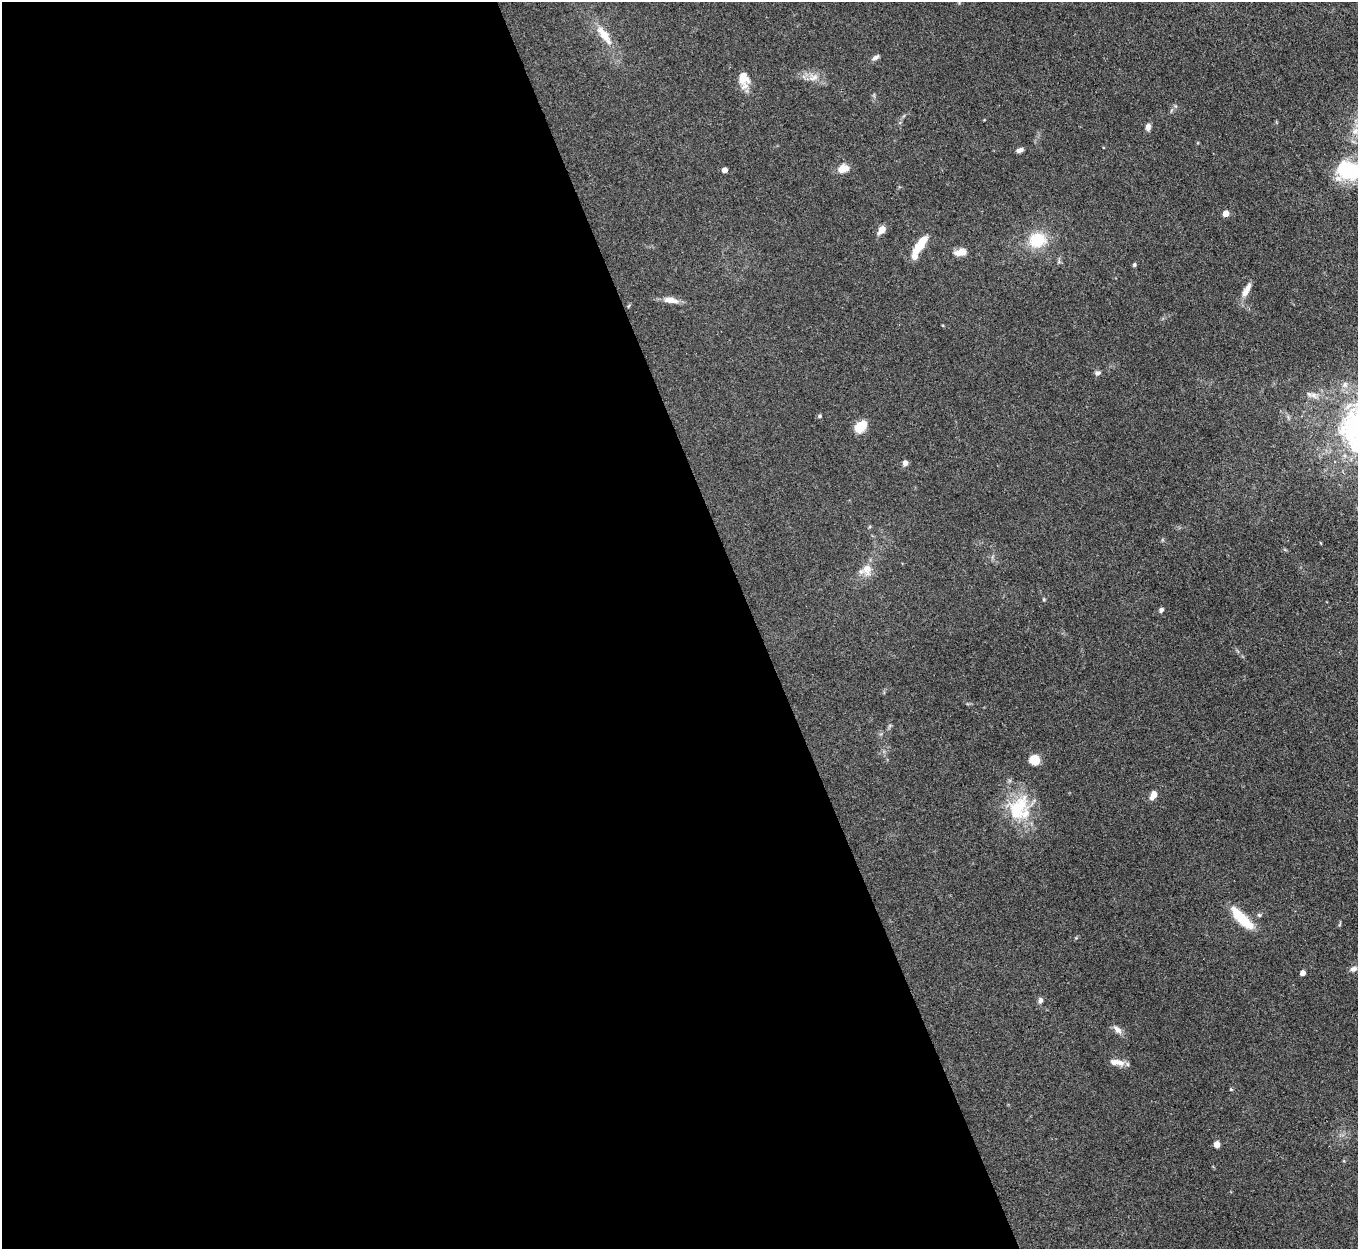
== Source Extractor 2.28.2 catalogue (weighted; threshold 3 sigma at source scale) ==
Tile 9 of 4 x 4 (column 1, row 3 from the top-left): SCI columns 2-1357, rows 1523-2769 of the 5427 x 5413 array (HDU 1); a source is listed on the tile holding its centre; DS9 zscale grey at full resolution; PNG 1360 x 1251 px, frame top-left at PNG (2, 2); no overlay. Shown black and unused: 56% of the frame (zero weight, under 3 of 4 exposures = <1% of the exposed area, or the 3 px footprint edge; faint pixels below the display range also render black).
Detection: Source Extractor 2.28.2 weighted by HDU 2 'WHT'; one run over the whole footprint, this tile lists its part. Background 0.107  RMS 0.0065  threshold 0.0295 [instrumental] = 3 sigma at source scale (4.5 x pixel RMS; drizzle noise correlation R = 1.50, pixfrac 1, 0.05/0.05 arcsec/px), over >= 5 px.
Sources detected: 43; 4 inside a brighter listed object's ellipse — not listed separately; the other 39 listed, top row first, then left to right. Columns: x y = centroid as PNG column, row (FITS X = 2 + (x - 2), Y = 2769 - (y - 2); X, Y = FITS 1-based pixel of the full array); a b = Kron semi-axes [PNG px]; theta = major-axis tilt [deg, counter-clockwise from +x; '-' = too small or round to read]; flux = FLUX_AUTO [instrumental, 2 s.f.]
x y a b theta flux
604 35 34 11 -54 13
876 57 10 5 34 2.1
813 77 15 8 16 5.1
742 80 23 15 -51 8.3
1175 106 6 4 -70 0.91
1148 127 8 6 85 2.9
1020 150 8 5 16 2.6
844 168 12 8 17 7.3
724 170 4 4 - 5.5
1349 171 31 23 -4 36
1226 214 5 4 - 8.9
882 230 8 6 50 6.3
1037 240 19 16 19 22
920 245 21 8 54 15
960 252 15 8 9 5.6
1059 262 6 4 -19 0.95
1134 265 5 4 - 1.1
1246 290 21 7 60 5.7
670 300 20 8 -9 5.8
1098 373 8 5 9 1.6
1313 395 12 7 -33 3.4
819 416 5 4 - 0.95
861 426 13 9 46 14
905 463 8 6 64 2.2
867 569 17 14 -79 8
1161 610 6 5 - 1.7
1034 760 10 9 - 10
1153 795 9 6 62 5.5
1018 808 37 25 57 33
1259 915 6 5 - 0.97
1242 919 32 10 -45 22
1340 924 8 3 76 0.71
1353 969 11 7 21 2.8
1302 973 4 4 - 5.1
1040 1000 7 6 - 2.1
1117 1029 15 7 -46 3.6
1119 1063 15 8 -25 5.5
1231 1089 5 3 - 0.59
1217 1144 5 4 - 9.4
Isophote crosses this tile's border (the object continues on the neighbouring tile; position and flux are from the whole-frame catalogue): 1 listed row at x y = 1349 171